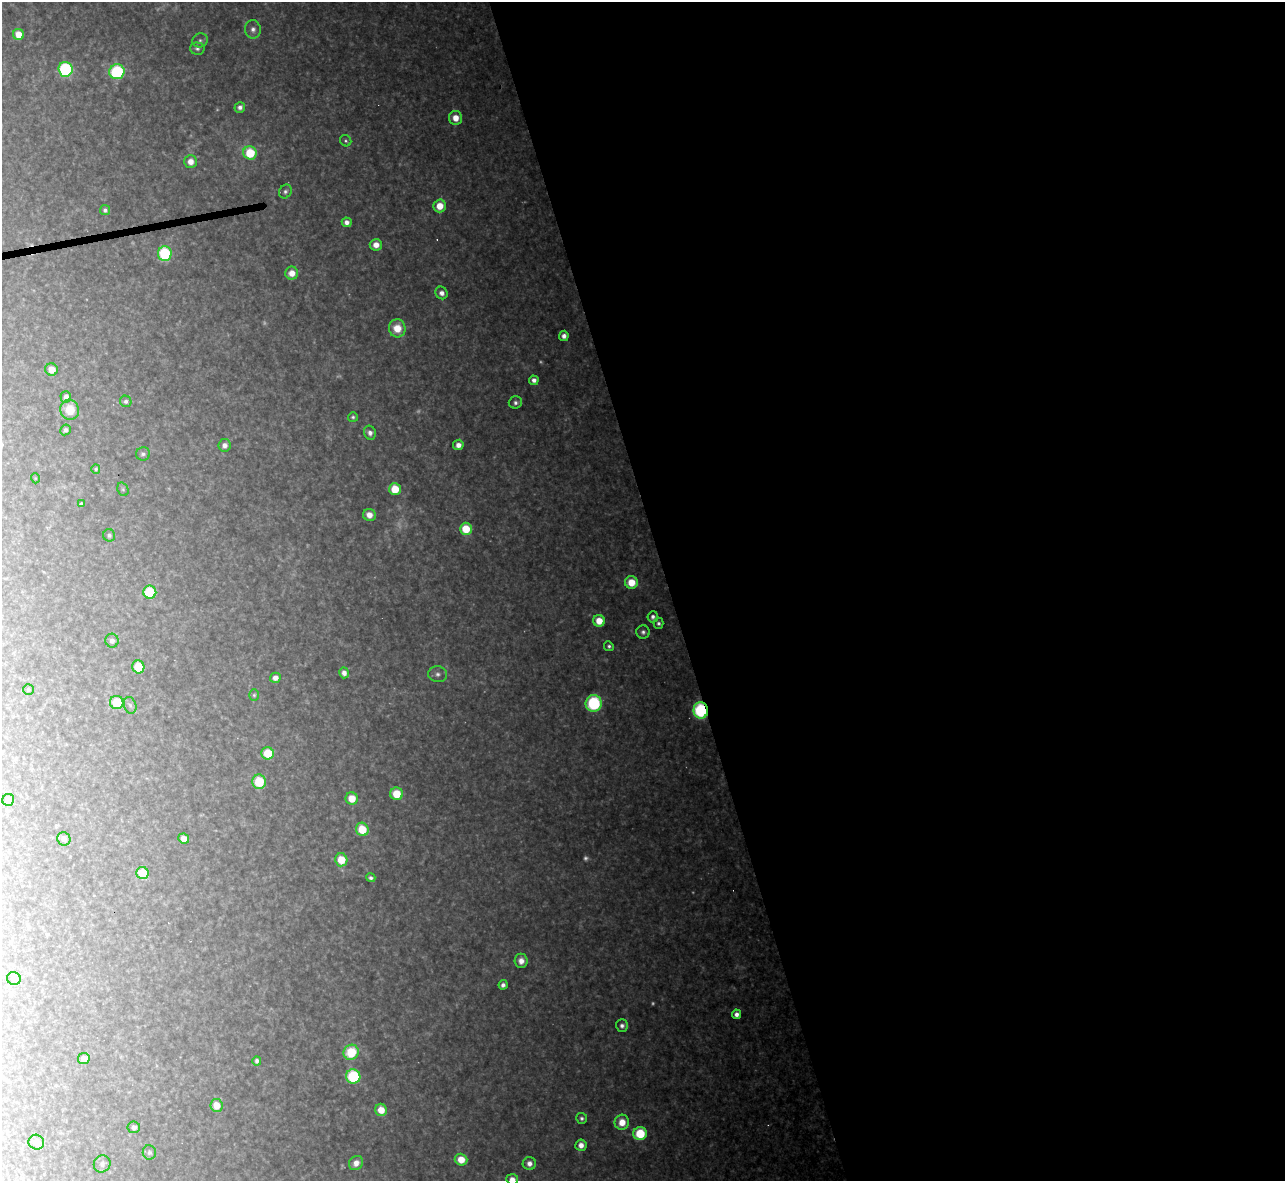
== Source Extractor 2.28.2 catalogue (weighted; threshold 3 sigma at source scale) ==
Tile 8 of 4 x 4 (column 4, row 2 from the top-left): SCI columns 3851-5133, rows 2499-3677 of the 5133 x 5115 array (HDU 1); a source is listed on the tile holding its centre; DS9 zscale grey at full resolution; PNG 1287 x 1183 px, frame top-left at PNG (2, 2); each listed source drawn as its Kron ellipse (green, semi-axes under 4 px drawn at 4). Shown black and unused: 48% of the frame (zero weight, under 3 of 4 exposures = <1% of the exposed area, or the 3 px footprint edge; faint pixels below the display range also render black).
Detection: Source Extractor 2.28.2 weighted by HDU 2 'WHT'; one run over the whole footprint, this tile lists its part. Background 0.325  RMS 0.02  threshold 0.0878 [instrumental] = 3 sigma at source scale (4.5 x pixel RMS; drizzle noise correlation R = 1.50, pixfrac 1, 0.05/0.05 arcsec/px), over >= 5 px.
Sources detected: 103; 9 too faint to see at this stretch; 1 cosmic-ray / hot-pixel residue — neither listed nor drawn; the other 93 listed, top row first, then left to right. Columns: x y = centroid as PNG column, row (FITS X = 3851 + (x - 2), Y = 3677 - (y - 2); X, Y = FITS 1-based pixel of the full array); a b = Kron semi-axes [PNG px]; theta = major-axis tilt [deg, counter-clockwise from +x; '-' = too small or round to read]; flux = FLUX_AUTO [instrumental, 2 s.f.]
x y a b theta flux
253 29 9 8 - 11
19 34 6 5 - 28
200 40 8 6 21 5.8
197 49 7 6 - 5.6
65 69 7 7 - 240
117 72 7 7 - 200
240 107 5 5 - 8.3
456 118 7 6 - 26
346 141 6 5 - 3.8
250 153 7 6 - 81
191 162 6 6 - 19
285 191 7 6 - 5.8
440 206 6 6 - 34
105 210 5 5 - 5.9
347 222 5 5 - 12
376 245 6 6 - 19
165 254 7 6 - 170
292 273 6 6 - 22
442 293 6 6 - 12
397 328 9 8 - 41
564 336 5 4 - 11
51 369 6 6 - 22
534 380 5 4 - 9.3
66 397 6 5 - 11
126 401 6 5 - 5.4
515 402 6 6 - 6.7
70 410 10 9 - 43
353 417 5 5 - 3.8
66 430 6 5 - 6
370 433 7 6 - 9.8
224 445 6 6 - 10
458 445 5 5 - 13
143 454 7 6 - 6.1
96 469 5 4 - 3.6
35 478 5 3 - 1.7
123 489 7 5 -69 3.9
395 489 6 6 - 54
81 504 4 3 - 4.9
369 515 6 6 - 17
466 529 6 6 - 64
109 535 6 6 - 4.4
631 582 6 6 - 42
150 592 6 6 - 95
653 617 5 5 - 7.5
599 621 6 6 - 34
659 623 5 5 - 5.1
643 632 7 7 - 7.3
112 641 7 6 - 8.7
609 646 5 4 - 4.6
138 667 6 6 - 61
344 673 5 4 - 12
438 674 9 8 - 9.1
275 678 5 5 - 12
28 690 5 5 - 3.1
254 695 6 4 90 3.3
117 702 7 6 - 68
594 703 8 8 - 180
130 705 8 6 -72 5.7
701 710 8 7 - 210
268 753 6 6 - 54
259 782 7 7 - 67
396 794 6 6 - 49
352 798 6 6 - 34
8 800 6 6 - 24
362 829 7 6 - 59
64 839 7 6 - 9.7
184 839 5 5 - 20
341 860 6 6 - 44
143 873 6 6 - 56
371 878 5 3 - 5.3
521 961 7 6 - 16
14 978 7 6 - 9.5
503 985 4 4 - 7.8
736 1014 5 4 - 13
622 1026 6 6 - 8
351 1052 8 7 - 82
84 1059 6 5 - 19
257 1061 4 4 - 7.8
353 1076 7 7 - 160
216 1105 6 6 - 30
381 1110 6 5 - 30
582 1118 5 5 - 5.4
622 1122 7 7 - 32
134 1127 6 6 - 8.3
640 1134 7 6 - 89
36 1142 8 7 - 15
581 1145 6 5 - 16
149 1152 7 6 - 6.3
461 1160 6 5 - 33
356 1163 7 6 - 16
529 1163 6 6 - 12
102 1164 9 8 - 8.8
512 1179 6 5 - 16
Overlapping masked pixels (flux is a lower limit): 1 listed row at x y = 701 710
Isophote crosses this tile's border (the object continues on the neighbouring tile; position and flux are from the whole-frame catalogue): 1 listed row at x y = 512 1179